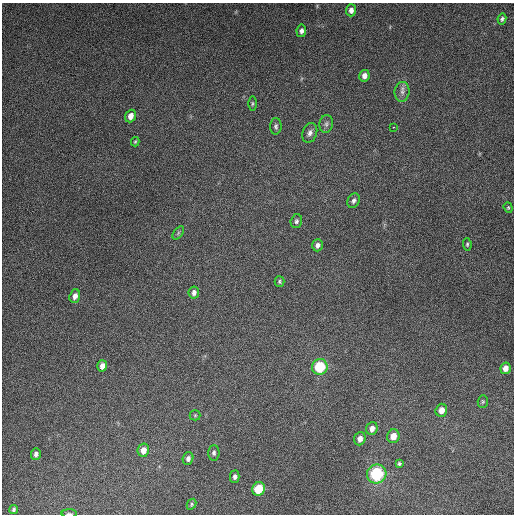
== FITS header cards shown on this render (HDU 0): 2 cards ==
NAXIS1  =                  512
NAXIS2  =                  512

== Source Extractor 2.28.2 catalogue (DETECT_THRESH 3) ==
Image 512 x 512 px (HDU 0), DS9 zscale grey, 1 PNG px = 1 image px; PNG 516 x 516 px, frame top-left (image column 1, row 512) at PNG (2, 3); each listed source drawn as its Kron ellipse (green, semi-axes under 4 px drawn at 4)
Background 5190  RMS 320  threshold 956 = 3 sigma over >= 5 px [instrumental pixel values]
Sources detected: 41; all 41 listed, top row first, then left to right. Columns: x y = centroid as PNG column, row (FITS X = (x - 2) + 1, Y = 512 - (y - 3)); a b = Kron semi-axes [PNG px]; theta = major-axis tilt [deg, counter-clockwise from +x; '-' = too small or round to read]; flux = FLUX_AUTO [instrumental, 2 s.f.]
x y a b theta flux
351 10 6 5 - 9.4e+04
502 19 5 4 - 4.4e+04
301 31 6 5 - 7.0e+04
364 76 6 5 - 1.2e+05
402 92 10 7 82 9.4e+04
252 104 7 3 89 2.8e+04
131 116 6 5 - 1.5e+05
326 124 9 7 79 6.5e+04
276 126 8 5 88 5.5e+04
393 127 3 2 - 1.9e+04
310 133 10 7 71 9.3e+04
135 142 4 3 - 2.6e+04
354 201 7 6 - 6.7e+04
508 208 5 4 - 2.8e+04
296 221 7 5 73 5.4e+04
178 233 7 4 54 3.9e+04
467 244 6 4 -83 3.2e+04
318 245 6 5 - 8.0e+04
279 281 5 5 - 3.4e+04
194 293 6 5 - 8.8e+04
75 296 7 5 70 1.1e+05
102 366 6 5 - 1.4e+05
320 367 8 7 - 1.0e+06
505 368 6 5 - 1.5e+05
483 402 6 5 - 3.0e+04
441 410 6 6 - 1.8e+05
195 415 5 5 - 2.6e+04
372 429 7 5 71 1.2e+05
393 436 7 6 - 2.3e+05
360 439 7 5 70 1.2e+05
143 450 7 5 77 1.7e+05
214 453 8 5 87 6.1e+04
36 454 6 5 - 6.9e+04
188 458 6 5 - 6.9e+04
399 464 4 4 - 3.7e+04
377 474 10 9 - 1.6e+06
235 477 6 5 - 5.9e+04
258 489 7 6 - 6.7e+05
191 504 6 4 61 2.9e+04
14 509 4 3 - 3.8e+04
69 514 8 3 0 4.4e+04
At the frame edge (FLAGS 8, measured only in part): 1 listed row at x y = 69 514